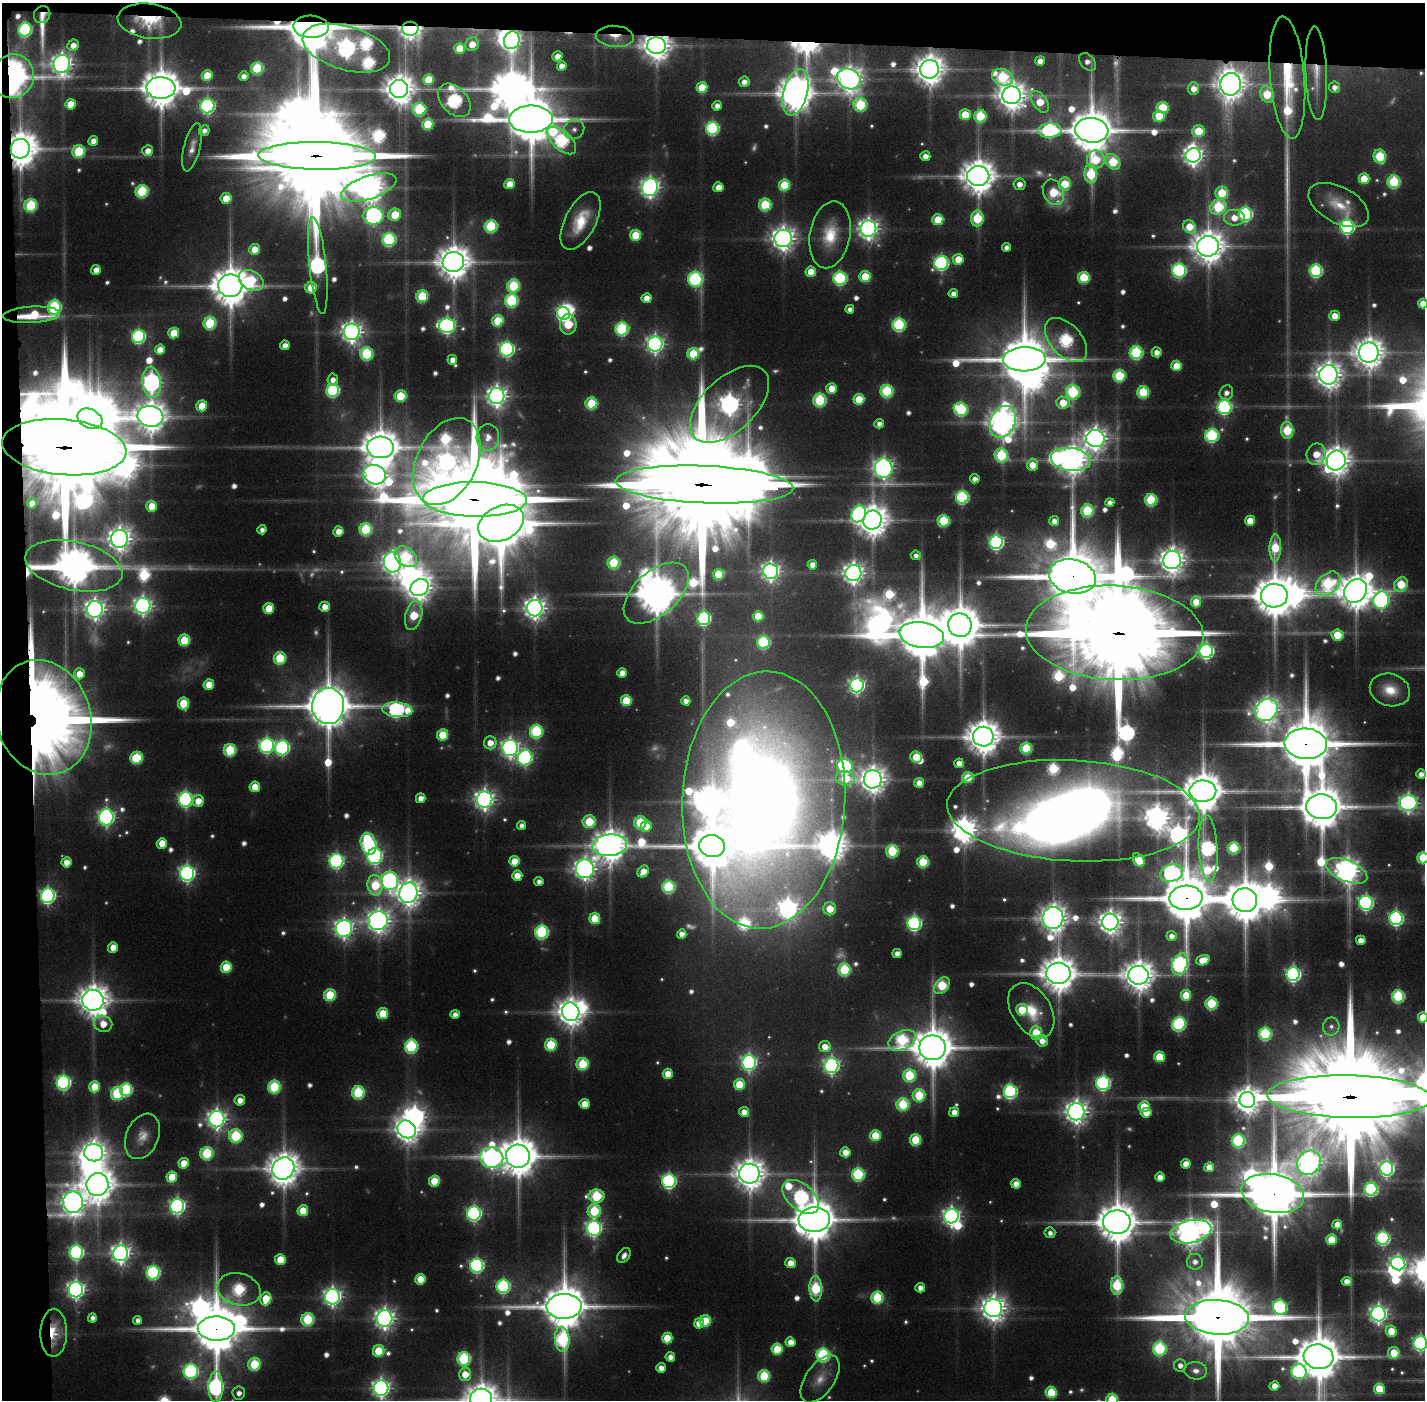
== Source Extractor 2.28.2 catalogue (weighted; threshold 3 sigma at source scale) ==
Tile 1 of 3 x 3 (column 1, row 1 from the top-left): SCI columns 1-1423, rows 2830-4227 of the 4269 x 4258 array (HDU 1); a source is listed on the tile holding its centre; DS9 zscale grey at full resolution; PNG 1427 x 1402 px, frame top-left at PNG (2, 3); each listed source drawn as its Kron ellipse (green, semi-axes under 4 px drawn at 4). Shown black and unused: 5% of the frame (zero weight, under 5 of 10 exposures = <1% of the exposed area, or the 3 px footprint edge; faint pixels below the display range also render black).
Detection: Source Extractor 2.28.2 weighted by HDU 2 'WHT'; one run over the whole footprint, this tile lists its part. Background 0.0951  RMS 0.0064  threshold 0.0262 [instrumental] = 3 sigma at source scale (4.09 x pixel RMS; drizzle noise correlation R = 1.36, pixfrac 0.8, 0.05/0.05 arcsec/px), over >= 5 px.
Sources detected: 707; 37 too faint to see at this stretch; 21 inside a brighter object's white glare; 2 long thin detections or spike segments (spike, bleed or trail) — neither listed nor drawn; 17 inside a brighter listed object's ellipse — not listed separately; of the other 630, all 500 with FLUX_AUTO >= 4.34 (the completeness limit of this list) listed and drawn (130 fainter detections not listed), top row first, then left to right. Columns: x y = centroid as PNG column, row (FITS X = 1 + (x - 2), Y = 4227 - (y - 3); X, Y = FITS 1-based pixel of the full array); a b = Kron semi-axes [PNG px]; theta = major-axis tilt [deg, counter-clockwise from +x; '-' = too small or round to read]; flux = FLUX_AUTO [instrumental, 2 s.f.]
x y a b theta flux
42 15 9 8 - 5.9
150 21 32 17 -8 39
311 27 18 11 -2 5900
410 29 8 7 - 530
25 30 7 6 - 130
615 36 19 10 -5 15
512 40 9 7 70 400
472 44 7 6 - 13
73 45 6 5 - 8.3
656 46 9 8 - 1300
346 48 45 22 -16 730
460 48 5 5 - 23
557 56 5 5 - 9.5
1040 61 5 5 - 7.7
1088 62 10 7 -47 5.4
62 64 9 8 - 630
562 66 5 5 - 8.1
257 68 6 6 - 68
929 69 9 9 - 1400
1316 73 47 10 -88 19
13 76 22 21 - 390
207 76 5 5 - 23
244 76 5 4 - 5.7
1003 77 11 8 -21 87
1287 78 61 17 -85 65
849 79 12 10 -26 980
428 80 5 5 - 29
744 82 5 5 - 6.2
1231 84 11 10 - 1300
702 87 5 5 - 25
1335 87 6 5 - 5.8
161 88 14 11 -3 2700
399 89 9 9 - 1400
1193 89 6 5 - 9.2
796 92 24 12 75 2100
1267 94 8 6 -67 46
1012 95 9 9 - 1300
454 100 19 13 -47 170
1040 102 12 7 -55 27
71 104 5 5 - 17
860 105 7 6 - 79
207 106 7 7 - 210
717 106 5 5 - 5.8
1162 108 6 5 - 50
419 109 7 6 - 86
965 115 5 5 - 29
980 116 6 6 - 62
1159 116 6 5 - 36
531 119 22 13 1 5000
428 124 6 5 - 41
712 128 6 6 - 120
574 130 10 9 - 5.3
1050 130 12 7 1 160
1092 130 17 12 -6 4000
204 131 5 5 - 4.8
1198 131 6 5 - 38
562 140 18 9 -43 150
93 141 5 4 - 7.4
192 147 25 8 76 7.7
20 149 10 9 - 2200
79 151 6 6 - 54
148 151 5 5 - 7.9
1193 155 7 7 - 540
317 156 59 14 -1 31000
925 156 5 5 - 7.8
1380 156 7 6 - 65
1096 160 9 9 - 39
1113 162 8 6 -48 49
1091 174 9 6 -88 62
978 176 11 10 - 2000
1364 179 5 5 - 29
1394 182 6 6 - 83
509 184 5 5 - 16
1019 184 6 6 - 7.7
1065 184 6 6 - 36
784 185 6 5 - 46
369 187 29 11 19 1300
650 187 9 7 66 470
718 187 5 5 - 9.5
142 191 6 6 - 80
1054 192 13 10 -64 46
1222 193 6 6 - 41
226 198 5 5 - 16
31 205 6 6 - 75
765 205 6 6 - 66
1339 205 33 18 -28 24
1218 207 8 7 - 80
1245 214 7 6 - 160
395 215 6 6 - 32
373 216 10 9 - 260
977 218 8 6 85 62
1234 218 10 8 -5 14
938 220 5 5 - 31
580 221 31 15 63 30
491 226 6 6 - 88
1189 227 7 6 - 26
1347 227 7 6 - 210
868 229 8 8 - 610
636 235 5 5 - 38
830 235 34 20 79 31
783 238 8 8 - 820
389 240 7 6 - 120
1208 246 11 10 - 1800
1007 247 4 4 - 5.6
254 249 5 5 - 14
958 259 5 5 - 19
453 262 11 10 - 1900
941 263 7 7 - 200
318 265 48 8 -84 300
96 270 5 4 - 8.1
1179 270 7 7 - 180
1316 271 6 6 - 120
811 272 5 5 - 19
865 276 5 5 - 34
840 278 6 6 - 130
1084 278 6 5 - 55
695 279 8 7 - 160
251 280 13 9 -31 57
230 286 12 11 - 2900
513 286 6 6 - 72
311 288 6 5 - 19
953 294 5 4 - 5.8
422 296 6 5 - 55
647 298 5 5 - 12
511 301 7 6 - 97
1423 304 5 5 - 12
54 307 7 6 - 120
850 309 4 4 - 4.5
564 313 6 6 - 190
32 315 28 8 3 40
1335 316 5 5 - 12
498 321 6 5 - 38
210 323 6 6 - 69
568 324 10 8 89 44
899 325 6 6 - 120
447 326 8 7 - 270
622 329 6 6 - 110
352 332 8 8 - 650
174 333 5 5 - 25
139 336 7 6 - 150
1066 340 26 15 -48 130
655 344 7 7 - 380
285 345 5 4 - 7.5
507 349 7 7 - 220
160 350 5 5 - 11
1157 352 5 5 - 6.8
1369 352 10 10 - 1500
1136 353 6 6 - 110
367 354 7 6 - 83
693 354 6 5 - 47
1024 359 21 12 2 5000
452 360 5 5 - 6.8
1177 366 5 5 - 23
1328 375 10 9 - 1100
1119 376 6 6 - 72
333 380 6 5 - 6.3
152 382 16 9 -84 390
832 388 5 5 - 16
333 390 6 6 - 120
887 391 6 6 - 90
1073 392 7 7 - 95
1143 392 6 6 - 63
1226 393 7 6 - 5.3
400 396 6 5 - 39
497 396 8 7 - 610
859 399 5 5 - 33
820 400 6 6 - 81
591 403 6 6 - 53
1063 403 6 6 - 22
729 404 48 27 44 690
202 406 5 5 - 24
1224 407 7 7 - 200
961 409 7 6 - 90
150 416 13 10 -9 1500
90 419 13 9 -28 2800
1003 422 16 12 66 1300
879 424 5 4 - 5.2
1287 430 8 6 -88 59
1212 435 7 6 - 130
488 437 13 11 86 6.8
1095 438 9 8 - 770
64 447 62 28 -5 38000
380 447 13 11 -5 2400
1316 454 11 9 77 19
1001 455 7 6 - 82
1071 460 20 11 -7 1400
447 461 46 30 64 550
1336 461 10 9 - 1300
1032 465 6 5 - 16
884 468 10 8 -79 530
375 475 11 9 -19 840
975 479 5 4 - 4.7
704 485 89 18 -2 48000
962 497 6 6 - 130
475 499 52 17 -1 25000
1151 500 6 6 - 73
1110 502 4 4 - 5.6
32 503 5 5 - 7
152 506 5 5 - 17
1087 511 6 6 - 76
859 514 9 7 60 160
872 520 10 9 - 1600
943 521 6 6 - 58
1054 521 5 5 - 6.7
1250 521 5 5 - 18
501 523 24 17 26 6800
366 529 6 6 - 75
262 530 4 4 - 4.7
338 531 5 5 - 9.3
119 539 9 8 - 870
996 542 7 6 - 220
1275 548 13 6 88 50
916 555 5 4 - 4.4
406 557 12 8 -39 65
1172 560 9 9 - 1000
392 562 10 8 -83 600
614 563 6 6 - 63
812 565 5 5 - 7.6
74 566 49 24 -12 2500
771 571 7 7 - 420
853 573 8 8 - 630
719 574 5 5 - 34
1072 576 24 17 -12 7900
1328 584 14 9 43 110
1401 584 8 6 49 43
419 587 9 8 - 880
1356 591 13 10 51 2200
656 593 39 22 42 3000
1274 596 13 12 - 3200
1381 600 8 8 - 250
1196 602 5 5 - 21
143 606 8 7 - 430
325 607 5 5 - 10
269 608 5 5 - 24
535 608 8 8 - 670
95 609 8 8 - 590
414 615 15 8 76 41
758 616 5 5 - 25
704 618 7 6 - 140
960 625 12 11 - 3200
1114 633 89 47 -3 36000
922 635 22 12 -9 5600
1337 635 6 5 - 29
184 640 6 5 - 40
763 642 6 6 - 99
1206 651 7 7 - 260
280 658 6 6 - 53
622 673 5 5 - 11
79 674 5 5 - 14
209 685 5 5 - 18
857 685 7 7 - 290
1390 690 20 16 -16 19
626 701 5 5 - 35
686 701 4 4 - 6.1
183 703 6 5 - 37
328 706 18 16 89 4200
397 710 15 7 -5 220
1267 710 12 10 44 830
43 717 58 47 -73 2500
536 731 6 6 - 110
443 735 5 5 - 36
983 737 10 10 - 2000
490 743 6 6 - 11
1306 744 21 15 -4 7400
267 746 7 7 - 220
282 748 7 7 - 170
510 748 8 7 - 410
1026 748 5 5 - 56
230 750 6 6 - 65
916 757 6 5 - 34
137 758 6 6 - 58
525 758 8 7 - 210
959 763 5 5 - 8.5
845 766 8 7 - 160
1421 774 4 4 - 6
845 778 9 7 -9 37
968 778 5 5 - 34
873 779 9 9 - 1100
919 783 5 5 - 8.8
255 787 5 5 - 20
1203 791 13 10 1 3000
421 798 5 5 - 7.6
186 799 7 7 - 230
485 800 8 7 - 540
764 800 129 81 87 1800
198 801 6 5 - 13
1408 803 9 7 4 360
1322 807 15 12 -5 3900
1074 811 126 50 -3 2200
106 817 8 7 - 330
589 822 6 6 - 46
640 823 6 6 - 58
521 825 4 4 - 4.6
646 826 6 5 - 15
162 843 5 5 - 17
369 844 11 7 -75 150
610 845 17 10 6 1800
712 846 13 11 -6 3800
1208 848 33 9 -87 210
1234 848 6 5 - 61
892 851 6 6 - 68
375 856 8 7 - 230
1423 858 6 5 - 53
1139 860 7 5 -59 28
336 861 7 7 - 200
514 861 5 5 - 17
66 862 5 5 - 9.4
923 862 6 5 - 49
585 869 9 9 - 670
643 871 6 5 - 11
1347 871 22 10 -22 960
187 873 7 7 - 300
1172 873 11 8 17 270
517 876 5 5 - 14
390 881 9 8 - 250
539 881 4 4 - 4.3
375 885 10 7 -83 49
668 887 6 6 - 89
408 893 10 9 - 1100
48 896 7 7 - 250
1186 898 16 12 3 5400
1245 900 12 12 - 3500
1366 903 7 7 - 220
830 909 6 6 - 21
1053 918 11 10 - 1200
1396 918 7 6 - 200
595 919 5 5 - 34
378 921 10 9 - 810
1110 922 8 8 - 820
914 923 7 6 - 200
344 928 8 8 - 460
542 932 6 6 - 120
682 934 5 5 - 6.6
1171 936 5 5 - 5.4
1361 940 5 4 - 8.6
113 947 5 5 - 11
897 953 4 4 - 6.3
1203 960 7 5 20 15
1180 964 11 7 73 220
226 967 6 5 - 34
844 970 6 6 - 77
1058 973 12 10 -1 2200
1293 974 7 6 - 230
1138 975 10 9 - 1500
942 985 9 6 51 65
330 995 6 6 - 55
1186 995 5 5 - 28
1398 996 6 6 - 94
93 1000 11 10 - 1600
1211 1004 6 6 - 69
1022 1010 6 6 - 31
1031 1010 30 19 -57 30
571 1012 9 8 - 1200
383 1014 5 5 - 33
455 1014 4 4 - 5.4
1423 1017 5 5 - 25
103 1024 9 8 - 15
1179 1024 7 6 - 140
1331 1026 9 8 - 4.3
1036 1033 7 6 - 34
1265 1034 6 6 - 99
902 1040 14 9 25 100
1042 1041 6 5 - 9
551 1045 6 6 - 55
411 1046 6 6 - 110
825 1047 5 5 - 13
932 1048 13 12 - 3300
1159 1057 5 5 - 38
749 1062 7 7 - 280
583 1064 6 6 - 58
831 1065 7 7 - 310
668 1074 5 5 - 15
909 1075 6 6 - 63
63 1083 7 6 - 190
1103 1083 7 6 - 190
739 1084 5 5 - 37
94 1087 6 5 - 22
274 1087 6 6 - 83
126 1090 6 6 - 94
1010 1091 7 6 - 170
358 1092 6 6 - 82
117 1094 6 6 - 79
919 1095 6 6 - 51
1349 1097 82 21 -1 40000
240 1100 5 5 - 8.1
1247 1100 8 7 - 1000
585 1104 5 5 - 13
903 1104 6 6 - 63
1144 1107 5 5 - 32
744 1112 5 5 - 8.7
954 1112 5 4 - 8.5
1076 1112 8 8 - 790
1146 1113 5 5 - 13
217 1119 8 7 - 490
407 1129 9 8 - 940
875 1135 5 5 - 30
142 1136 24 16 67 13
236 1136 7 6 - 80
915 1140 5 5 - 47
1238 1141 7 6 - 120
845 1152 5 5 - 11
94 1153 9 8 - 820
207 1153 6 6 - 75
518 1156 12 11 - 2800
492 1158 12 10 -12 520
184 1163 5 5 - 20
1309 1163 13 11 48 860
1186 1164 5 5 - 12
1209 1167 5 5 - 12
283 1169 11 10 - 1700
1387 1169 7 6 - 230
749 1174 10 10 - 1500
858 1174 6 6 - 110
172 1177 5 5 - 23
1160 1177 4 4 - 7.6
434 1181 5 5 - 28
669 1181 7 6 - 200
98 1184 11 11 - 1900
1016 1184 5 4 - 8.2
1371 1189 6 6 - 130
1273 1193 32 19 -10 7400
596 1196 8 6 2 78
801 1197 21 12 -40 220
73 1202 11 10 - 940
177 1206 7 7 - 270
303 1211 5 5 - 23
594 1211 7 6 - 60
474 1214 7 6 - 230
951 1216 7 7 - 390
814 1220 16 12 5 3600
1117 1222 14 11 -1 3100
1337 1225 5 5 - 10
594 1228 7 7 - 300
1191 1232 21 11 12 1300
1050 1233 5 5 - 4.7
1383 1238 6 6 - 150
1332 1240 5 5 - 35
76 1252 7 6 - 180
121 1253 8 7 - 530
624 1256 8 5 56 4.6
280 1259 5 5 - 24
1195 1262 8 8 - 5.8
790 1263 5 5 - 12
1398 1264 7 6 - 250
477 1266 7 6 - 200
153 1273 7 6 - 150
420 1279 5 5 - 22
1347 1281 5 4 - 7.8
1117 1285 9 6 89 77
503 1286 7 6 - 140
920 1288 5 4 - 6.7
239 1289 22 16 -15 96
816 1289 13 6 -88 85
76 1290 7 7 - 420
332 1297 8 7 - 420
877 1297 6 6 - 67
266 1299 6 5 - 27
564 1306 17 12 2 3900
1280 1307 8 7 - 150
993 1308 9 9 - 970
1378 1314 7 7 - 420
1217 1317 32 17 -3 13000
92 1318 4 4 - 4.5
385 1318 8 8 - 560
308 1319 6 6 - 72
138 1320 4 4 - 4.7
705 1321 5 5 - 36
699 1323 5 5 - 13
216 1328 19 12 -1 5300
1391 1331 6 5 - 27
54 1333 24 13 89 26
667 1338 5 5 - 26
562 1339 12 7 -85 120
790 1342 5 5 - 9.1
1420 1343 7 7 - 230
777 1349 5 5 - 36
1160 1349 7 6 - 110
379 1351 6 5 - 39
1394 1353 6 6 - 28
823 1355 6 6 - 130
670 1357 5 5 - 6.8
1318 1357 15 12 -9 4200
464 1359 6 6 - 110
254 1364 6 6 - 53
1180 1365 6 6 - 5.3
661 1368 5 4 - 7.6
191 1371 7 7 - 180
1196 1371 11 9 -5 5.8
1299 1372 7 7 - 150
465 1374 7 6 - 16
764 1376 6 6 - 57
820 1379 27 14 55 13
1274 1386 5 4 - 9.3
216 1387 15 7 89 230
381 1388 8 7 - 430
1379 1389 5 5 - 29
1051 1392 5 5 - 42
239 1393 6 6 - 5.8
481 1399 11 11 - 1800
1112 1399 5 5 - 42
Overlapping masked pixels (flux is a lower limit): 31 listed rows (the first 20) at x y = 42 15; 150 21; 311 27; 410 29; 615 36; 512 40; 656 46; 1316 73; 13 76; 1287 78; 1231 84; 796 92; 20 149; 317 156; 32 315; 64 447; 704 485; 475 499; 74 566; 1072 576
Isophote crosses this tile's border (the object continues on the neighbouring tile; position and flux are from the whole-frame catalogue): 10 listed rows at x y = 1423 304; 1423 858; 1423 1017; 1349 1097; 1217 1317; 1420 1343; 216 1387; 381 1388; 481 1399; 1112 1399